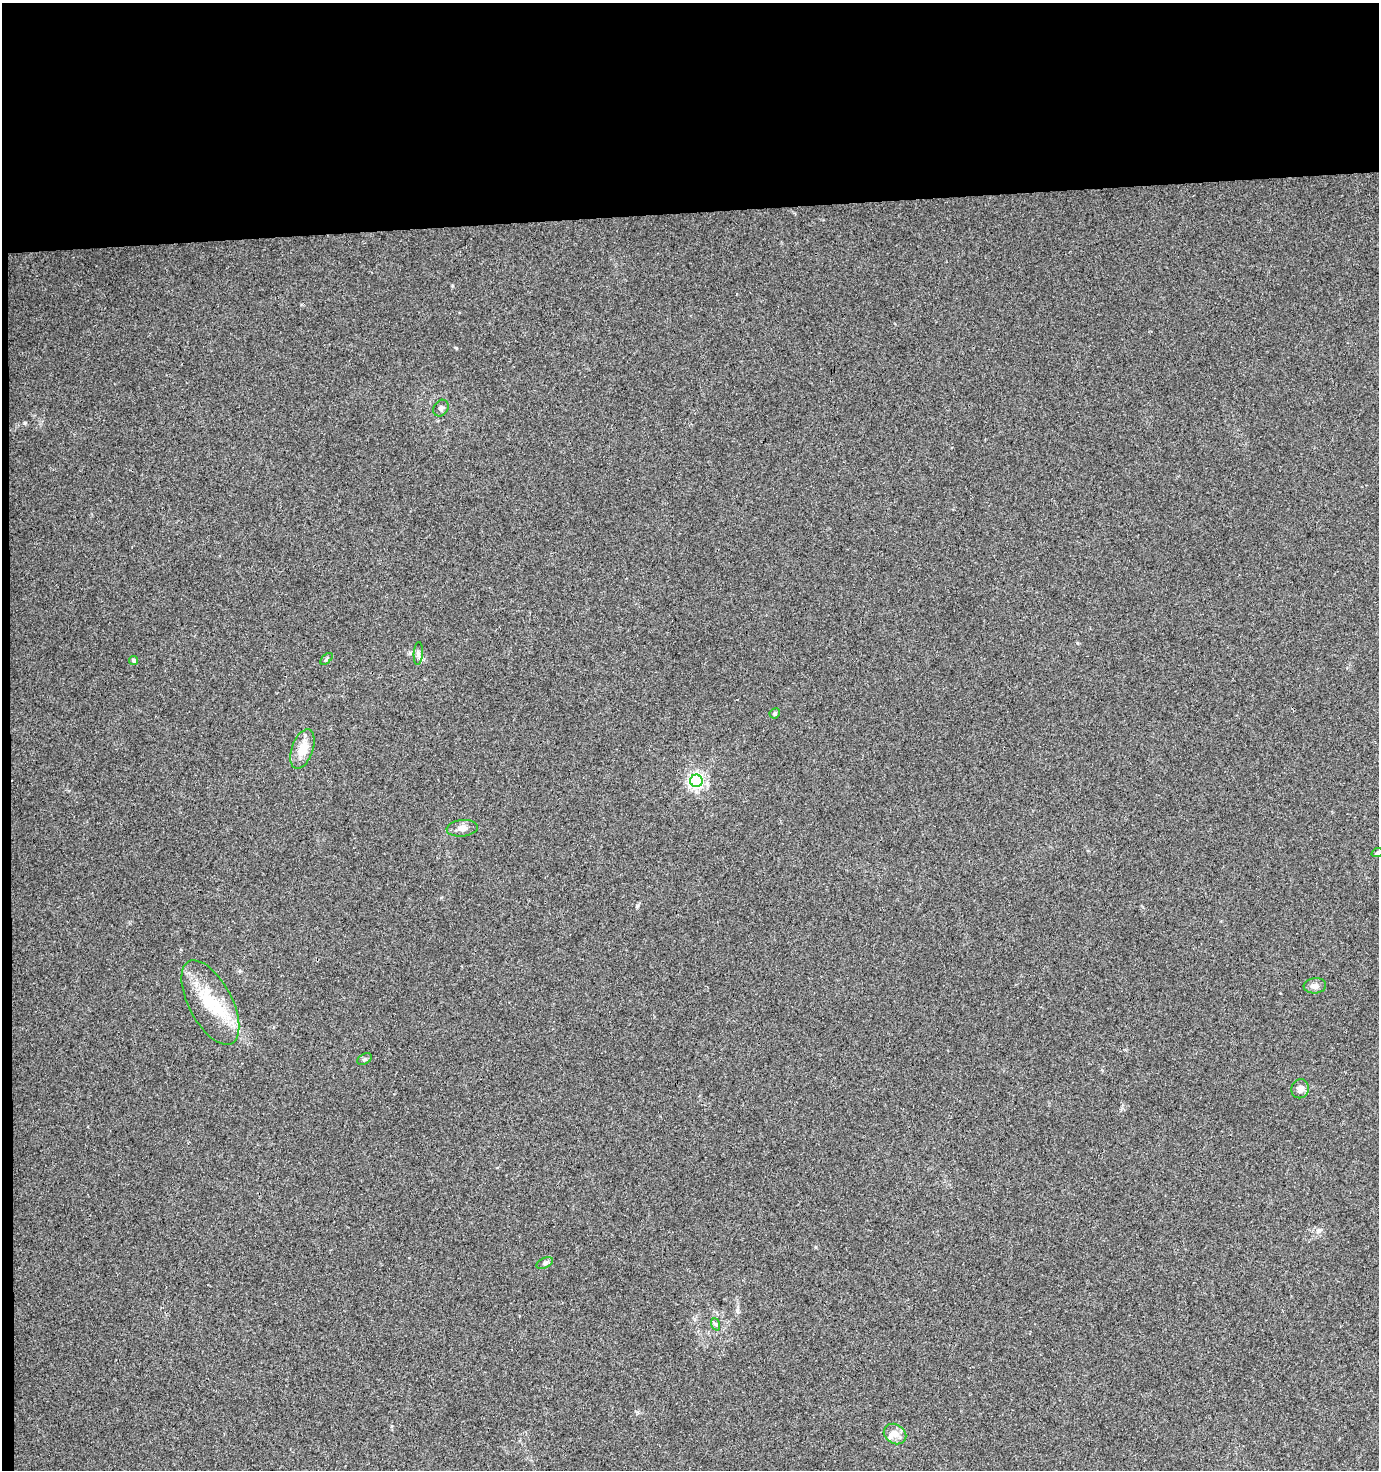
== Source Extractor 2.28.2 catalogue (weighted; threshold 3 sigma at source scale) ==
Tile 1 of 3 x 3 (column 1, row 1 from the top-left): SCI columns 1-1377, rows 2936-4403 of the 4144 x 4403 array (HDU 1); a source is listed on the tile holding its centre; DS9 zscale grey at full resolution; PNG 1381 x 1472 px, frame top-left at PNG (2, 3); each listed source drawn as its Kron ellipse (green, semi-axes under 4 px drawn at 4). Shown black and unused: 15% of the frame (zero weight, under 3 of 4 exposures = <1% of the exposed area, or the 3 px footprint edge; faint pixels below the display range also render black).
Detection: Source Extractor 2.28.2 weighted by HDU 2 'WHT'; one run over the whole footprint, this tile lists its part. Background 0.015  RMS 0.0039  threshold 0.0176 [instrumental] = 3 sigma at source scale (4.5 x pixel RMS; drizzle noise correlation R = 1.50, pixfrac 1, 0.0396/0.0396 arcsec/px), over >= 5 px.
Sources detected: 19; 1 cosmic-ray / hot-pixel residue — neither listed nor drawn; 2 inside a brighter listed object's ellipse — not listed separately; the other 16 listed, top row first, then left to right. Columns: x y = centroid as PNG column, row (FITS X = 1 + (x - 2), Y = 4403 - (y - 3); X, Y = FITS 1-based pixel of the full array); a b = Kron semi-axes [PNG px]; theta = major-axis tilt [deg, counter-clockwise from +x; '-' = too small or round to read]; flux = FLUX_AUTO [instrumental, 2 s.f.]
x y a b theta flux
441 408 9 7 54 1.2
418 654 11 4 87 1.2
326 659 7 3 43 0.54
134 660 4 4 - 0.99
775 713 5 4 - 0.69
302 749 21 10 71 6.9
696 781 6 6 - 100
462 828 15 8 6 2.4
1377 853 6 3 19 0.51
1315 986 11 7 5 2
210 1003 46 21 -62 19
364 1059 8 5 27 0.77
1300 1089 9 8 - 2.4
545 1263 9 5 25 0.93
715 1324 6 4 -70 0.68
895 1434 12 9 -32 3.3
Unlisted compact peaks at least as high as the median listed source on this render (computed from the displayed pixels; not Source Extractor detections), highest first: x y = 24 423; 637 906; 456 348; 1319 1230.